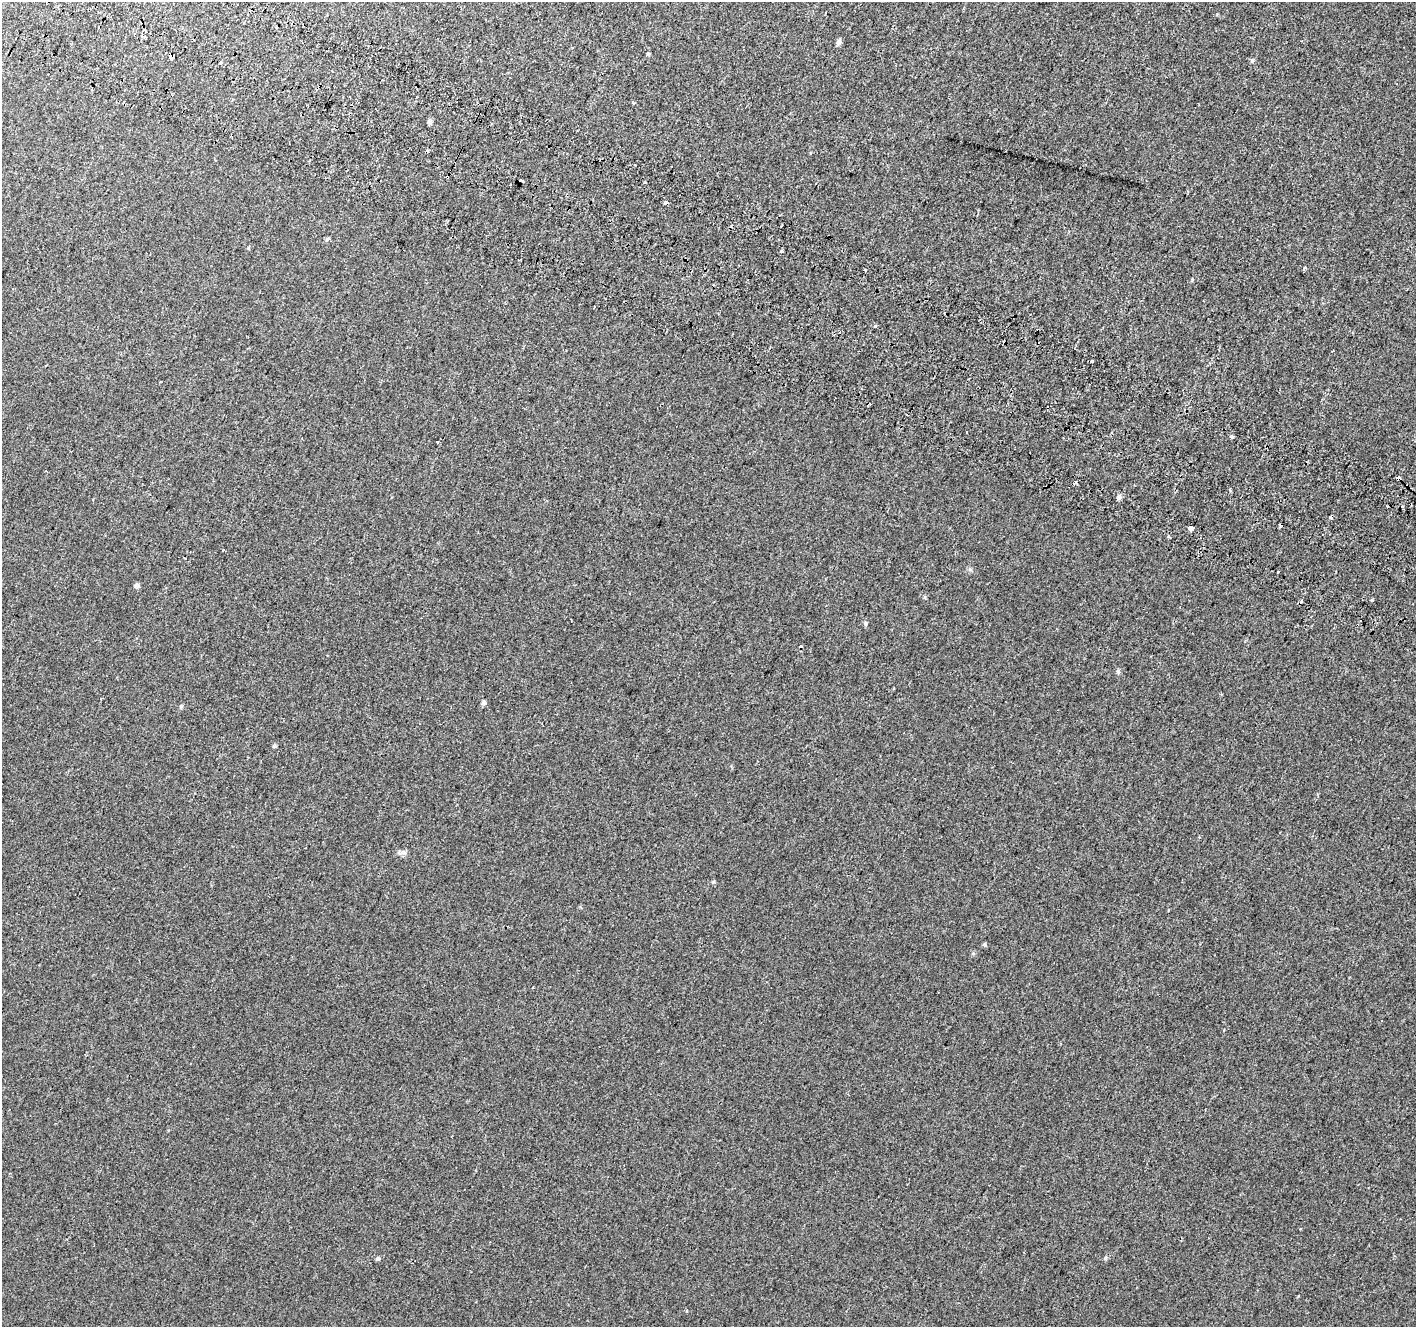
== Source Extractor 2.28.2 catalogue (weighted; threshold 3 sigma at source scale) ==
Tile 11 of 4 x 4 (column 3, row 3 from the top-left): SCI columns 2857-4270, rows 1585-2909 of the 5718 x 5883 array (HDU 1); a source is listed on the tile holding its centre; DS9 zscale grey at full resolution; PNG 1418 x 1329 px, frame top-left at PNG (2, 2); no overlay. Shown black and unused: <1% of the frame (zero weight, under 2 of 3 exposures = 3% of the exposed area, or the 3 px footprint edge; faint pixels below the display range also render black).
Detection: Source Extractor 2.28.2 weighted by HDU 2 'WHT'; one run over the whole footprint, this tile lists its part. Background 5.91e-04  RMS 0.0039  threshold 0.0175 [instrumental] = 3 sigma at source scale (4.5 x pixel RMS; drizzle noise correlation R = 1.50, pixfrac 1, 0.0396/0.0396 arcsec/px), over >= 5 px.
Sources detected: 42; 12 cosmic-ray / hot-pixel residue — not listed; the other 30 listed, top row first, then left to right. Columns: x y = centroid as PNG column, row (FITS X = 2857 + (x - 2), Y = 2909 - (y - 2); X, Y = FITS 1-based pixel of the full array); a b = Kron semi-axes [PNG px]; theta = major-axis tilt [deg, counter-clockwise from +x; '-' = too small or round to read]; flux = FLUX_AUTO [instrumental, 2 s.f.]
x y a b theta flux
145 30 3 3 - 2
143 36 3 3 - 1
839 42 7 6 - 1.1
171 57 4 3 - 8.5
1252 61 5 5 - 0.53
220 62 3 3 - 1.3
430 122 6 5 - 1.1
447 177 3 3 - 1.8
520 180 6 3 -17 4.1
666 203 4 3 - 1.7
327 239 3 3 - 4.7
782 251 3 3 - 0.7
1304 268 4 3 - 0.81
865 269 3 2 - 0.74
875 326 3 3 - 0.99
1092 361 3 3 - 0.51
46 365 3 2 - 0.6
967 432 3 3 - 0.78
1075 483 6 3 47 0.58
1119 497 7 6 - 1
1190 528 4 3 - 79
1278 572 3 3 - 1.7
137 586 7 6 - 0.85
865 623 7 4 -59 0.57
1118 672 6 5 - 0.65
483 703 6 6 - 0.82
181 706 6 4 79 0.52
274 746 5 5 - 0.52
404 852 10 4 -1 1
378 1258 6 5 - 0.69
Overlapping masked pixels (flux is a lower limit): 3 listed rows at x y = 171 57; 447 177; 666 203
Unlisted compact peaks at least as high as the median listed source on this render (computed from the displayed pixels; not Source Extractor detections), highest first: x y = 1105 1258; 713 882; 1192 280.